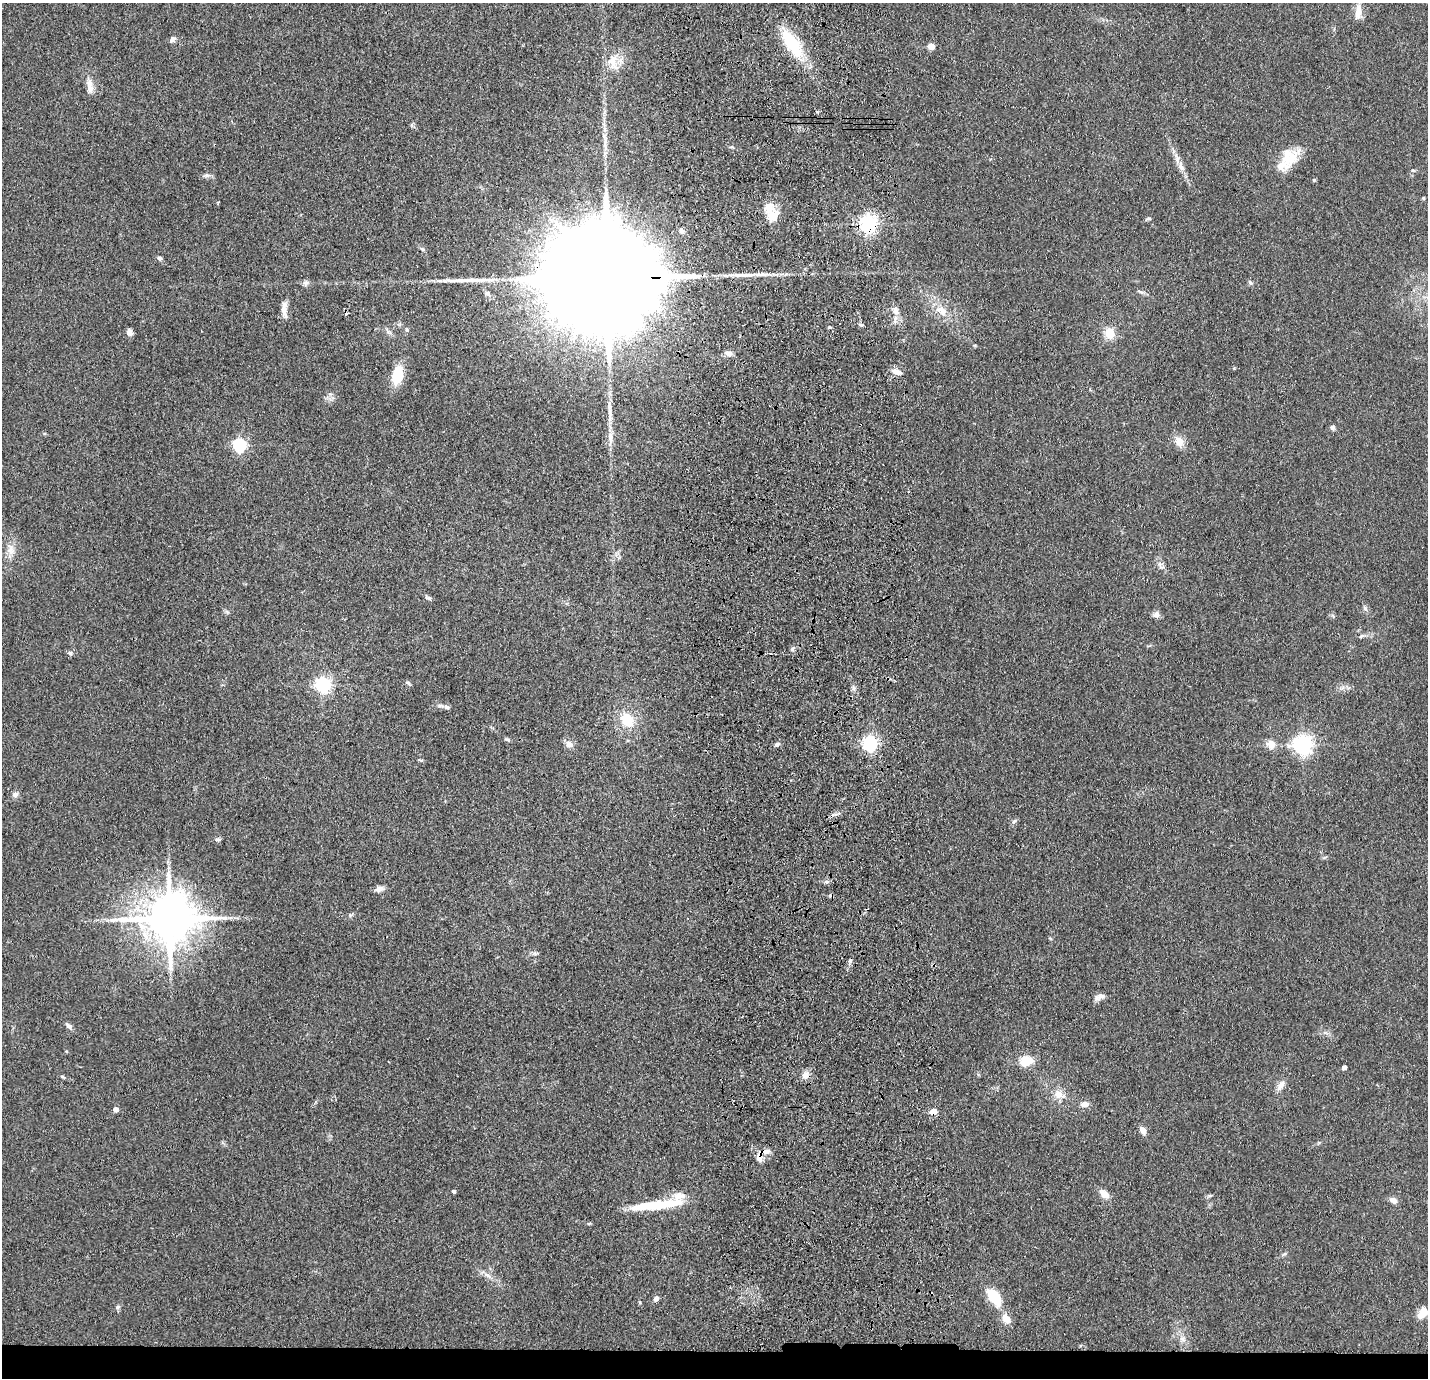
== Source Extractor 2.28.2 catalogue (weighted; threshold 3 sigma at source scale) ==
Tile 8 of 3 x 3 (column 2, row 3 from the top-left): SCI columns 1541-2966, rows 98-1473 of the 4506 x 4324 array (HDU 1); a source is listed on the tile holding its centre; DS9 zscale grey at full resolution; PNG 1430 x 1380 px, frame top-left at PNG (2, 3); no overlay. Shown black and unused: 2% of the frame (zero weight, under 3 of 4 exposures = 6% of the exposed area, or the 3 px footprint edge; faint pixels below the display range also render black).
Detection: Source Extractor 2.28.2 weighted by HDU 2 'WHT'; one run over the whole footprint, this tile lists its part. Background 0.0671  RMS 0.0078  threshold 0.0351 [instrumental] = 3 sigma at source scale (4.5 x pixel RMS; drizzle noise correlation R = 1.50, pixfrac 1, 0.05/0.05 arcsec/px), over >= 5 px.
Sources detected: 103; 1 inside a brighter object's white glare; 4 cosmic-ray / hot-pixel residue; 2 long thin detections or spike segments (spike, bleed or trail) — not listed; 6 inside a brighter listed object's ellipse — not listed separately; the other 90 listed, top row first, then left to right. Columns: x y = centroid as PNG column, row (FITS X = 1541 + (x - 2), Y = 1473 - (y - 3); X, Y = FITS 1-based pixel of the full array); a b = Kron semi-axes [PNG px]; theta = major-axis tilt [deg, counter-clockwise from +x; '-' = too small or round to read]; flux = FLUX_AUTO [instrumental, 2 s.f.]
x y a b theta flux
1359 9 16 8 -89 6.3
173 39 9 6 40 2.6
792 44 43 15 -56 39
931 46 5 4 - 16
613 62 24 13 -78 13
90 87 20 8 -81 6.4
605 141 30 4 87 7.4
1289 157 25 21 45 21
1181 167 11 7 -58 4.5
207 175 8 6 -1 2.2
1314 180 4 4 - 1.1
1423 198 4 4 - 0.8
772 216 18 17 - 13
1148 218 7 4 8 1.3
869 224 6 6 - 340
682 231 7 5 -47 3.1
422 249 8 4 -36 1.3
160 258 7 5 -56 1.9
606 277 57 22 -1 55000
305 283 9 6 1 2.3
1250 283 7 5 -68 1.4
1141 292 9 4 -34 1.8
942 310 17 12 -40 11
284 311 17 7 -80 5.5
896 311 8 6 90 3.1
407 329 6 4 72 1
388 331 13 5 -46 2.5
129 332 7 6 - 3.8
1110 333 14 12 -73 11
729 353 9 7 -6 3.7
897 372 15 7 -20 4.3
397 375 16 9 79 27
1332 427 7 6 - 1.7
610 437 17 7 -87 5.9
1179 441 13 10 -57 8.2
239 445 6 6 - 140
11 550 14 9 89 6.3
1160 564 9 6 -82 2.8
428 598 9 4 -24 1.7
1365 608 9 5 -63 2
227 612 6 5 - 1.4
1156 615 10 8 12 3
1333 616 6 5 - 1.3
1361 636 7 4 44 1.2
792 649 6 5 - 1.6
70 653 6 5 - 1.9
408 683 9 3 -30 1.2
323 684 6 6 - 230
853 688 6 5 - 1.8
447 707 8 6 -22 2.3
627 720 16 13 -58 20
508 740 8 4 -21 1.3
870 743 6 6 - 210
569 744 9 8 - 4.6
777 744 7 4 16 1.9
1271 744 12 10 -54 7.3
1303 745 7 7 - 370
15 794 8 6 17 2.8
1014 821 8 5 53 1.8
218 839 7 5 -6 1.8
379 889 11 7 12 3.7
350 915 6 4 46 1.2
169 918 14 13 - 3900
1100 997 15 7 17 4.1
69 1026 9 6 -35 2.5
1026 1061 13 10 7 15
1344 1067 4 4 - 3.5
805 1075 10 8 56 5.4
62 1077 7 4 -20 1.1
1281 1085 15 8 58 4.8
1059 1095 15 11 -24 8.2
1085 1104 10 7 0 4.9
115 1109 4 4 - 5.2
933 1111 5 4 - 14
1143 1131 9 6 -61 4.6
759 1157 16 9 87 5.7
454 1191 4 3 - 1.6
1104 1194 13 9 -36 5.9
1393 1200 10 7 -25 4
656 1205 57 9 7 38
589 1223 5 3 - 0.97
1284 1254 6 4 17 1.2
487 1275 10 5 -35 3
992 1294 10 9 - 17
656 1299 8 6 59 2.4
639 1302 5 3 - 0.8
118 1307 7 5 22 1.6
1423 1313 15 9 59 9.3
1006 1319 13 9 -58 7.7
1183 1339 10 6 -27 3.3
Overlapping masked pixels (flux is a lower limit): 4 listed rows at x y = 869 224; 606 277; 933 1111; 759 1157
Unlisted compact peaks at least as high as the median listed source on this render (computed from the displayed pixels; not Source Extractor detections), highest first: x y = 861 325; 829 327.